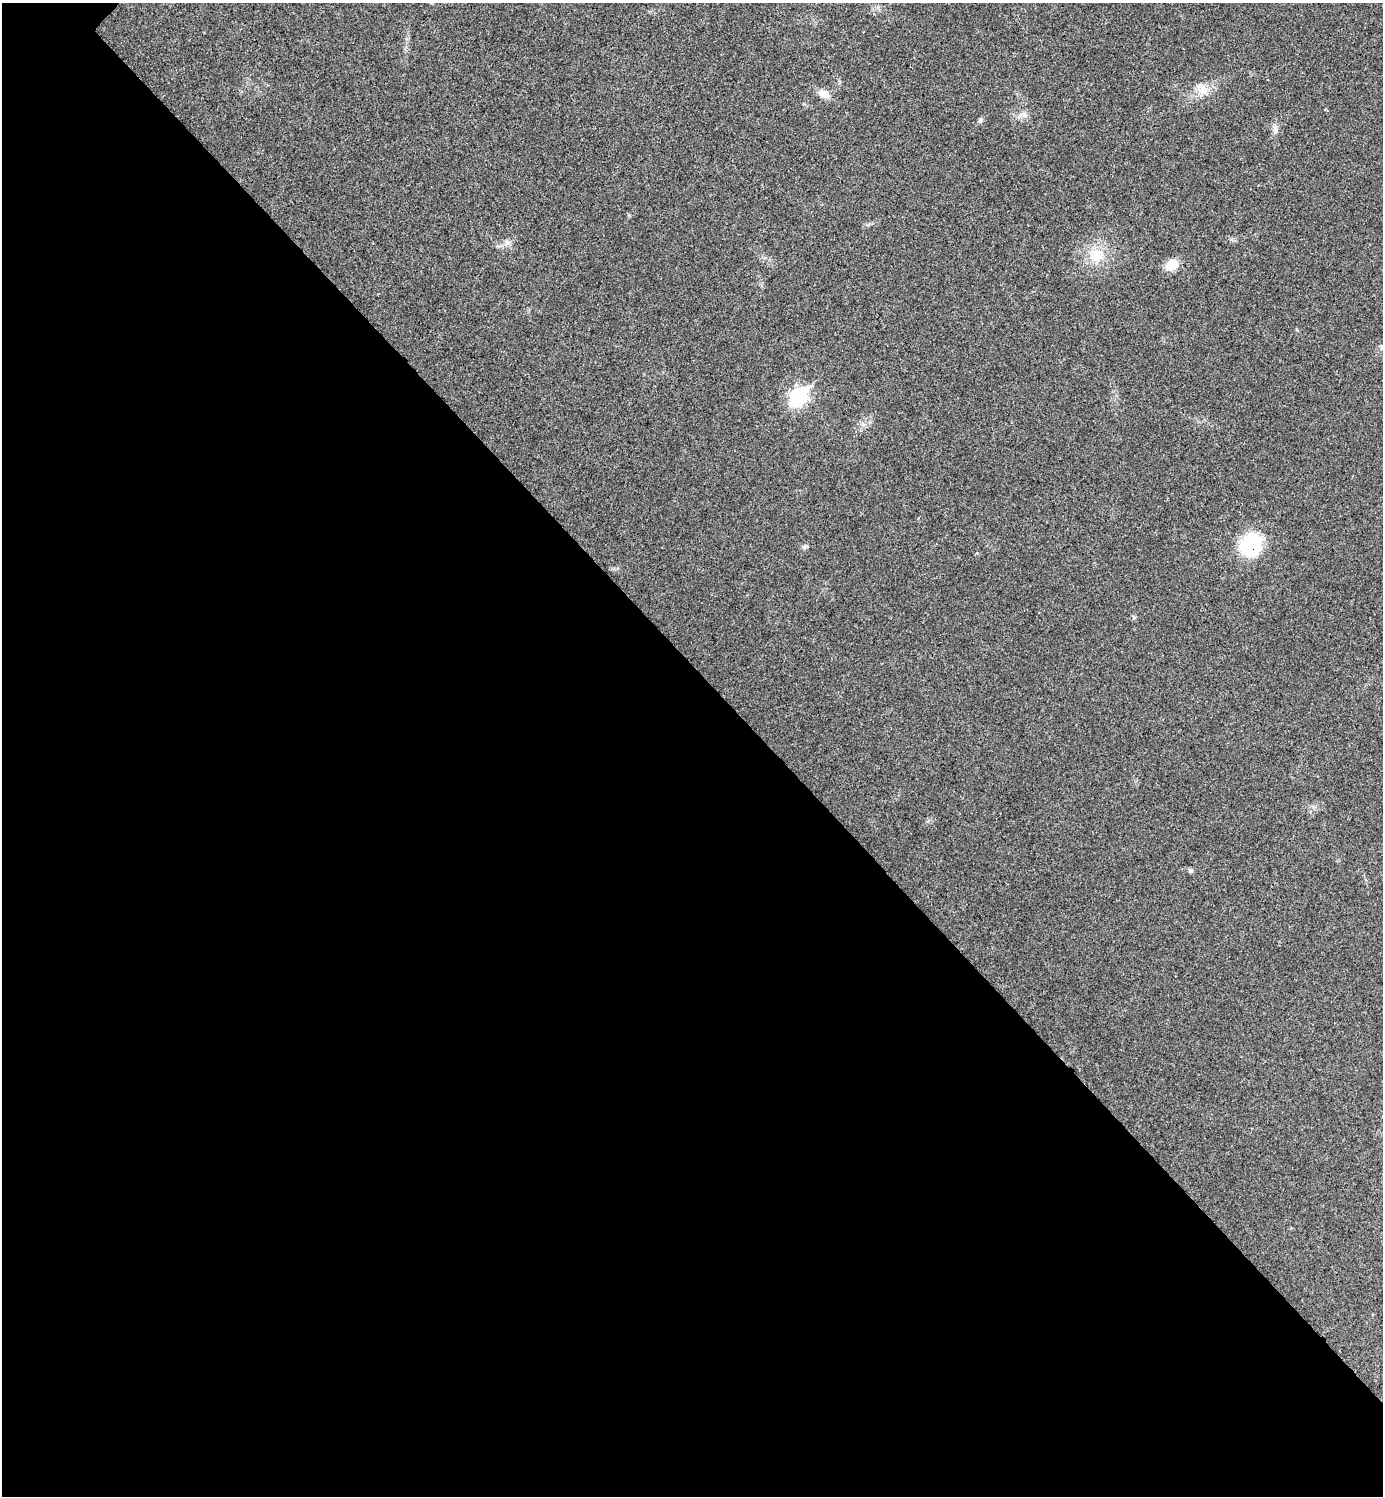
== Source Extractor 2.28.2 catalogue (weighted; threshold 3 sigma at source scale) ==
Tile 14 of 4 x 4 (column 2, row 4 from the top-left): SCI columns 1541-2921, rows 20-1513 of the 5998 x 5998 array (HDU 1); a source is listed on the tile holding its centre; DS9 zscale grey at full resolution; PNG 1385 x 1498 px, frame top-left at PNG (2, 3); no overlay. Shown black and unused: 55% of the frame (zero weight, under 3 of 4 exposures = <1% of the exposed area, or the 3 px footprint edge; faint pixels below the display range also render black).
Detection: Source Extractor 2.28.2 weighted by HDU 2 'WHT'; one run over the whole footprint, this tile lists its part. Background 0.02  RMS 0.0055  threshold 0.0247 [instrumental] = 3 sigma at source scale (4.5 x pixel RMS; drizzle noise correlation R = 1.50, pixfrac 1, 0.05/0.05 arcsec/px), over >= 5 px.
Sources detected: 11; all 11 listed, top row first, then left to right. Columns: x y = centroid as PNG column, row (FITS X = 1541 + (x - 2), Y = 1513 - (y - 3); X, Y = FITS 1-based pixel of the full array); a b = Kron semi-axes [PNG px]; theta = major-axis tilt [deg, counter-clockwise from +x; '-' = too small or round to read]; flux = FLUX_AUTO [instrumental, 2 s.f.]
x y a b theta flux
1203 90 14 13 - 6.1
824 94 13 9 -24 4.9
1024 115 8 6 -22 2
980 120 8 5 52 1.1
1275 130 11 7 81 2.2
507 243 8 6 -1 2
1096 256 20 16 9 12
1172 265 11 9 36 11
798 396 9 7 46 140
1250 545 27 23 44 30
804 547 6 5 - 1
Overlapping masked pixels (flux is a lower limit): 1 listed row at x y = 1250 545
Unlisted compact peaks at least as high as the median listed source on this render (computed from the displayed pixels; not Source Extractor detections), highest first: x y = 1190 871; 1134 618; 629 215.